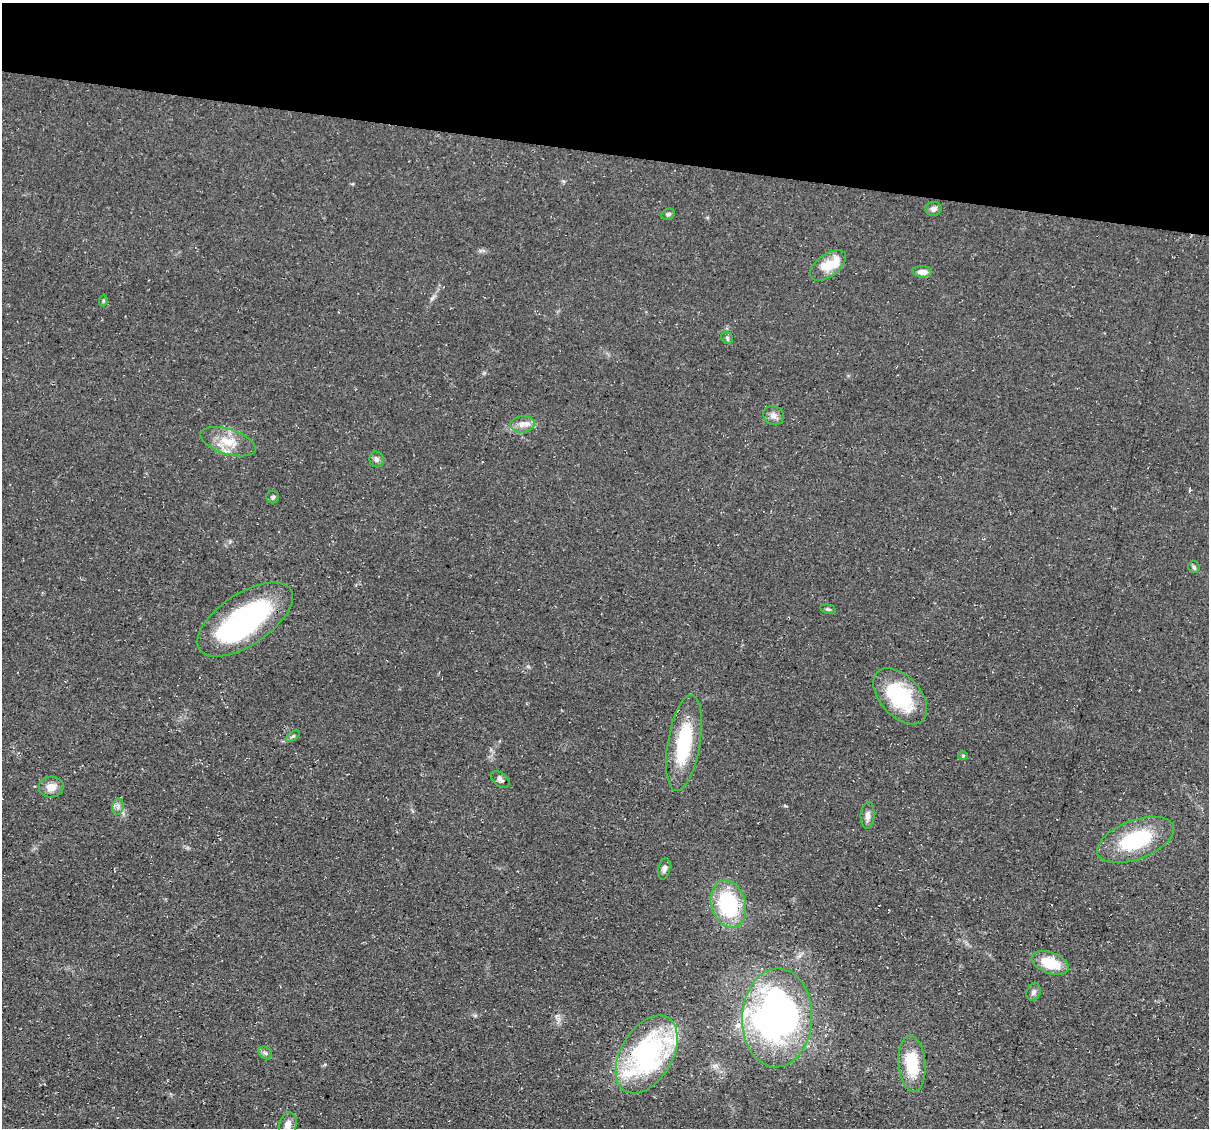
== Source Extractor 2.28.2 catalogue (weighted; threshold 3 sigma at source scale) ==
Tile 2 of 4 x 4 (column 2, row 1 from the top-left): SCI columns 1208-2414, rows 3610-4735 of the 4832 x 4851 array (HDU 1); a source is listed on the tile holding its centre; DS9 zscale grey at full resolution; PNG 1211 x 1130 px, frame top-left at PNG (2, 3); each listed source drawn as its Kron ellipse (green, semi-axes under 4 px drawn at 4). Shown black and unused: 13% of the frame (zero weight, under 3 of 4 exposures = <1% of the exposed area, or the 3 px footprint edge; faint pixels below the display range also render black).
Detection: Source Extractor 2.28.2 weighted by HDU 2 'WHT'; one run over the whole footprint, this tile lists its part. Background 0.0753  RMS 0.0077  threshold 0.0345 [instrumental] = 3 sigma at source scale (4.5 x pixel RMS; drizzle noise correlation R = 1.50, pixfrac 1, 0.05/0.05 arcsec/px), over >= 5 px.
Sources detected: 38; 2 inside a brighter object's white glare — neither listed nor drawn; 4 inside a brighter listed object's ellipse — not listed separately; the other 32 listed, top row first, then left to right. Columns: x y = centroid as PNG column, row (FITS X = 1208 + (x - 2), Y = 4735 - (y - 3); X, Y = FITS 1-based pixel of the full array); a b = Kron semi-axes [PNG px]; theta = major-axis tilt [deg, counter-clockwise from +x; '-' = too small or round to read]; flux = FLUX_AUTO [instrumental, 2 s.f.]
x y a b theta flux
933 209 8 7 - 2.8
668 214 7 5 28 1.6
828 265 21 11 37 17
922 272 10 5 -4 5
103 301 5 3 - 0.8
727 338 6 5 - 1.3
773 415 10 9 - 4.1
523 424 12 8 6 5.5
228 442 28 12 -17 16
377 459 8 7 - 2.8
273 497 6 6 - 1.8
1194 567 6 5 - 1.3
828 609 8 3 -11 1.1
245 620 55 25 33 140
900 696 33 20 -48 53
293 736 8 4 35 1.4
684 743 48 16 81 51
963 756 4 4 - 0.84
500 779 10 6 -38 2.4
51 787 12 10 4 7.4
118 806 8 5 80 2.5
868 815 13 7 87 3.7
1136 840 40 19 21 56
664 869 11 6 77 2.3
728 904 24 17 -73 63
1050 963 19 10 -20 24
1034 992 9 7 66 2.7
777 1018 49 35 87 270
265 1053 7 5 -44 1.7
647 1054 42 26 60 140
912 1064 28 13 -85 30
288 1124 12 8 75 5.4
Overlapping masked pixels (flux is a lower limit): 2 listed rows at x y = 245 620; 647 1054